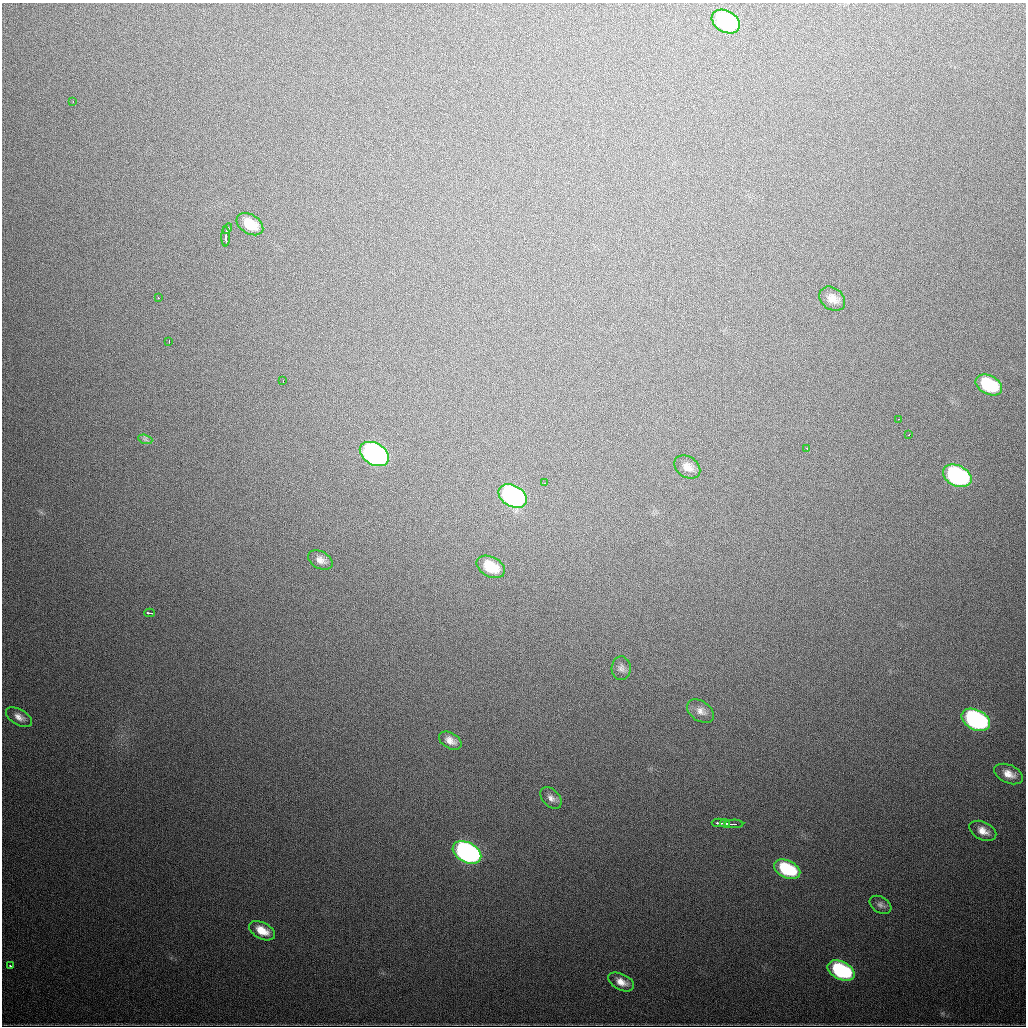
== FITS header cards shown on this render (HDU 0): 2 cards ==
NAXIS1  =                 1024
NAXIS2  =                 1024

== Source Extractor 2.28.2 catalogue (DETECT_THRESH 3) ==
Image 1024 x 1024 px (HDU 0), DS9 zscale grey, 1 PNG px = 1 image px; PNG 1028 x 1028 px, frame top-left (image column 1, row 1024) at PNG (2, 3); each listed source drawn as its Kron ellipse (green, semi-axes under 4 px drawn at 4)
Background 629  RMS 20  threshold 59.5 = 3 sigma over >= 5 px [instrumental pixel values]
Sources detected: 40; all 40 listed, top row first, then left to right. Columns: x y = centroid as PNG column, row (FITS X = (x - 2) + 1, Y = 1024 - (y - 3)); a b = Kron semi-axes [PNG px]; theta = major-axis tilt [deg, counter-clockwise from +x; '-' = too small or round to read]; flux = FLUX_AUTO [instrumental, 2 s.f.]
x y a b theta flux
726 22 15 10 -30 180000
73 101 3 2 - 1800
250 224 14 9 -32 26000
227 229 5 3 - 4000
226 236 10 3 89 9100
159 298 3 2 - 1200
832 299 14 10 -37 13000
169 341 3 2 - 2700
283 381 3 2 - 1700
989 385 14 9 -27 74000
899 419 3 2 - 1400
909 435 3 2 - 3000
145 439 7 4 -19 3000
807 448 2 2 - 1800
374 454 16 10 -30 480000
687 467 14 10 -35 12000
957 476 15 10 -27 260000
545 483 3 2 - 3200
513 496 15 10 -29 330000
320 560 13 8 -30 8700
491 567 15 10 -28 38000
150 613 5 2 - 5800
621 668 12 9 89 6800
700 711 15 10 -35 9500
19 717 14 7 -30 9000
976 720 15 10 -27 290000
450 741 12 7 -31 9600
1009 774 15 9 -24 14000
551 798 13 8 -47 7500
719 823 7 3 0 4800
725 823 5 2 - 2700
734 824 9 2 0 4100
983 831 14 8 -26 13000
467 852 15 10 -28 450000
787 869 14 8 -25 79000
880 905 12 7 -32 5600
262 931 14 8 -28 20000
10 966 3 2 - 1800
841 971 14 9 -26 160000
621 982 14 8 -26 13000